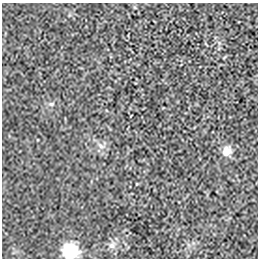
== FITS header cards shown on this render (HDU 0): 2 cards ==
NAXIS1  =                  256 / length of data axis 1
NAXIS2  =                  256 / length of data axis 2

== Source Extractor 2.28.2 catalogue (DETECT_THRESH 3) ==
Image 256 x 256 px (HDU 0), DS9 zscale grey, 1 PNG px = 1 image px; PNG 260 x 260 px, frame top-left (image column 1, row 256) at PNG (2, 3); no overlay
Background -1.24e-04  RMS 0.0028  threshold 0.00841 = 3 sigma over >= 5 px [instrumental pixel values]
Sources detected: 5; all 5 listed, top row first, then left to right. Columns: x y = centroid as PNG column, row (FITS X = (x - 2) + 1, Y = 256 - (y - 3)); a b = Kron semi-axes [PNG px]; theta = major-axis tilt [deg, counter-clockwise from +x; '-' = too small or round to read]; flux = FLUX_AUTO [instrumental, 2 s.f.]
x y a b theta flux
51 104 5 5 - 0.31
101 146 9 5 -37 0.71
227 151 13 11 63 1.5
112 245 9 9 - 1
70 251 16 15 - 6.4
At the frame edge (FLAGS 8, measured only in part): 1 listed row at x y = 70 251